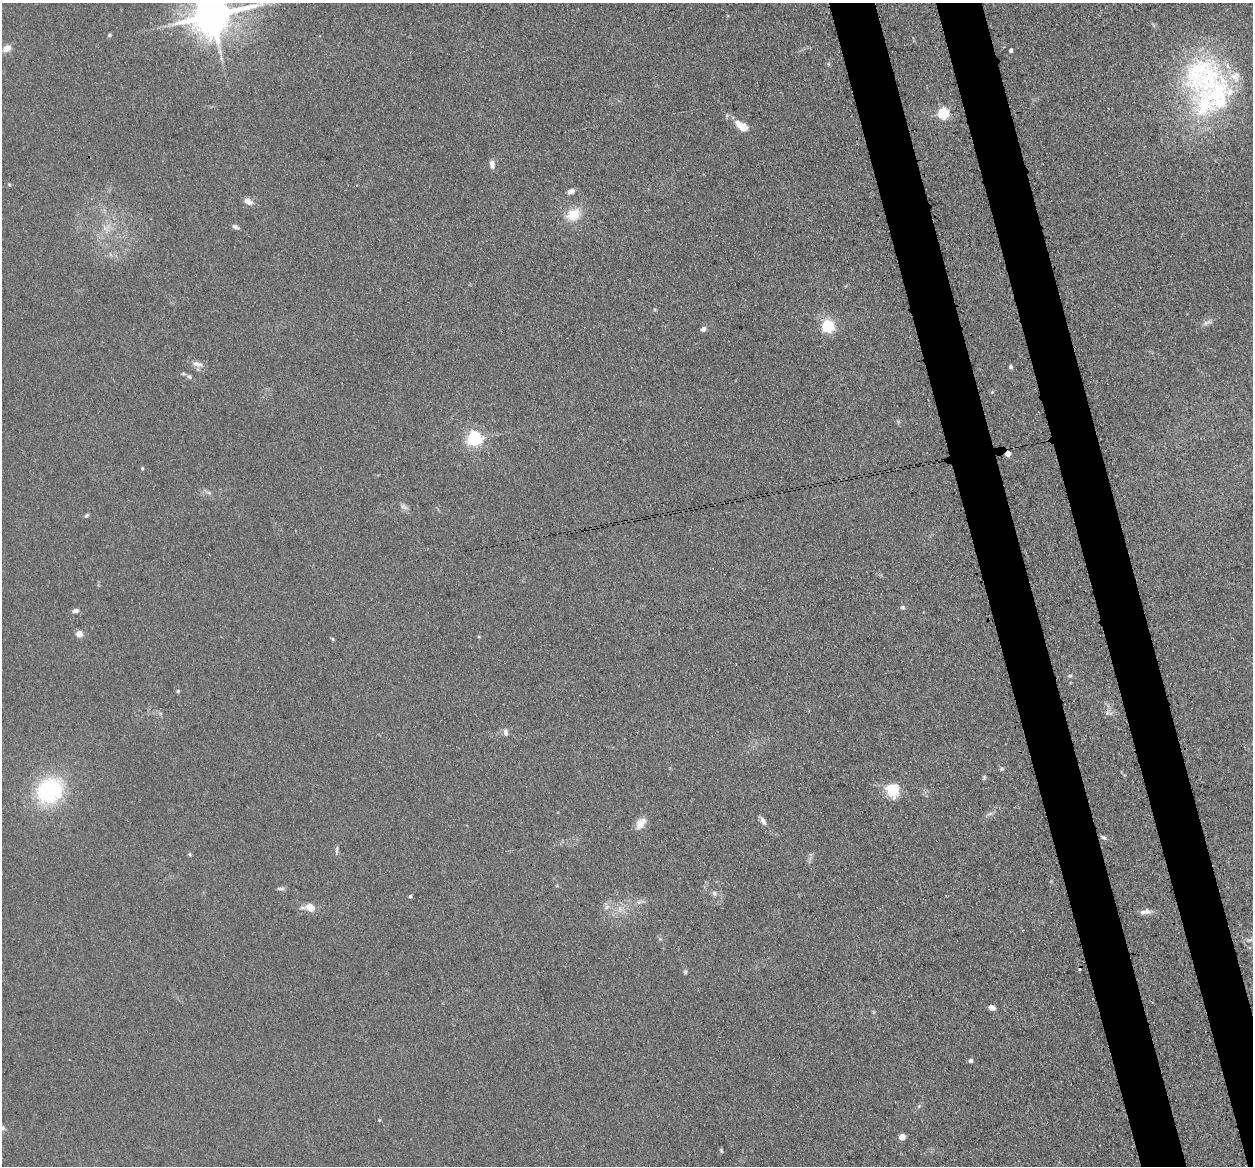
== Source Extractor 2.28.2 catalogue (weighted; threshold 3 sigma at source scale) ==
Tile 6 of 4 x 4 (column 2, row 2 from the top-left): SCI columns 1349-2599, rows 2605-3768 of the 5198 x 5093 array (HDU 1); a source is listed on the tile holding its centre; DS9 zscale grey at full resolution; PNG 1255 x 1168 px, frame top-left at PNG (2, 3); no overlay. Shown black and unused: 7% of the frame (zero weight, under 3 of 4 exposures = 7% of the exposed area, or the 3 px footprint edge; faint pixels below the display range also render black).
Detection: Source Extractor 2.28.2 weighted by HDU 2 'WHT'; one run over the whole footprint, this tile lists its part. Background 0.106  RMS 0.0078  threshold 0.0353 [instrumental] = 3 sigma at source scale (4.5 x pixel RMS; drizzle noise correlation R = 1.50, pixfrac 1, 0.05/0.05 arcsec/px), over >= 5 px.
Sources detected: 62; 1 cosmic-ray / hot-pixel residue — not listed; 5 inside a brighter listed object's ellipse — not listed separately; the other 56 listed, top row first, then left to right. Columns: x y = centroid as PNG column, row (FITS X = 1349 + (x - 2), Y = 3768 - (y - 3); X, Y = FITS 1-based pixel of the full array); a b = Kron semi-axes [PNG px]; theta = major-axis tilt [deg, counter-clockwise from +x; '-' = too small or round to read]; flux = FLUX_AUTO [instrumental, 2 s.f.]
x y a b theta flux
212 16 12 11 - 2600
109 35 4 4 - 1.4
6 48 10 7 25 5.6
1011 50 4 3 - 2.6
1198 72 71 38 64 110
943 114 5 5 - 81
742 126 13 7 -33 14
492 164 10 6 -82 3.9
571 191 7 5 16 4.3
248 201 11 7 -29 5.1
573 215 17 14 36 16
235 227 9 5 -22 2.1
105 228 7 5 -44 2.9
1207 322 13 5 29 3
828 327 6 5 - 99
703 329 6 5 - 2.9
198 364 15 6 -13 4.3
1011 367 4 3 - 2.3
189 377 7 6 - 1.8
474 439 6 6 - 180
1008 454 4 4 - 7.8
142 469 4 3 - 1.1
404 507 10 5 -26 2.6
86 515 7 4 40 1.3
902 607 5 5 - 1.5
75 611 7 5 8 2.9
79 634 4 4 - 16
332 639 5 3 - 0.94
1070 676 5 4 - 1.2
178 691 5 4 - 0.95
1107 713 8 7 - 2.6
505 732 10 6 -82 2.7
1002 769 6 5 - 1.1
892 790 15 15 - 19
49 791 24 21 42 88
990 814 9 4 10 1.8
763 821 11 5 -60 3.2
640 824 13 8 57 9.2
1104 838 7 5 -25 1.8
337 848 8 3 71 1.4
190 854 5 4 - 0.93
280 888 12 4 3 1.6
714 893 7 5 -73 2
410 896 4 4 - 1.3
310 907 12 9 -36 7.9
607 907 9 4 36 2.4
1145 912 13 6 10 4.6
1249 940 9 3 4 2
685 972 6 5 - 1.3
991 1007 6 5 - 3.7
971 1061 4 4 - 3
919 1106 6 3 71 1.1
379 1120 4 3 - 0.68
2 1128 9 7 -6 3
902 1137 5 4 - 12
721 1151 6 3 -71 0.94
Overlapping masked pixels (flux is a lower limit): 1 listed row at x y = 1008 454
Isophote crosses this tile's border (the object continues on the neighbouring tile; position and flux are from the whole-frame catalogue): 2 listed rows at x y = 212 16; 2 1128